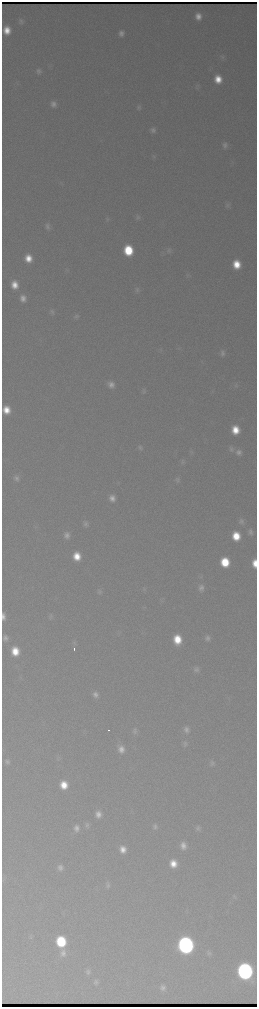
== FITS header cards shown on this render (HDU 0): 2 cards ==
NAXIS1  =                  510 / length of data axis 1
NAXIS2  =                 2010 / length of data axis 2

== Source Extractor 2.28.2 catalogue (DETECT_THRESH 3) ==
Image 510 x 2010 px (HDU 0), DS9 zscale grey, zoomed out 1/2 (1 PNG px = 2 x 2 image px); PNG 259 x 1009 px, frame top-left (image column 2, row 2010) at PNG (2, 2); no overlay
Background 3080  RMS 38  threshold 113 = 3 sigma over >= 5 px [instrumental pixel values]
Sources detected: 91; all 91 listed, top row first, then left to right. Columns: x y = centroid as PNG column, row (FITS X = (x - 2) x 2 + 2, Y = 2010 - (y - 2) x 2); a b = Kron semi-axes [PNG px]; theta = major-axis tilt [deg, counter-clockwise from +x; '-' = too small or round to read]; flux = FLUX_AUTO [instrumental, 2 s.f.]
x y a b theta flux
198 16 8 7 - 7.8e+04
21 21 7 6 - 2.4e+04
7 30 7 6 - 1.1e+05
121 33 7 6 - 4.1e+04
223 57 7 5 -73 1.7e+04
38 71 7 6 - 2.8e+04
218 79 8 7 - 1.5e+05
197 86 8 5 -72 1.6e+04
53 104 7 6 - 4.5e+04
138 107 7 6 - 2.2e+04
153 130 7 6 - 3.1e+04
225 145 7 6 - 3.5e+04
154 156 7 5 -52 1.6e+04
228 205 8 6 -54 2.2e+04
138 217 7 6 - 2.2e+04
107 219 6 6 - 1.6e+04
48 226 8 6 -78 3.1e+04
128 250 8 7 - 4.1e+05
169 250 8 7 - 2.6e+04
28 258 7 6 - 1.3e+05
237 264 8 7 - 2.0e+05
67 270 5 3 - 1.0e+04
15 285 8 7 - 1.2e+05
137 290 7 6 - 2.1e+04
23 298 8 7 - 6.6e+04
52 312 8 5 -85 2.1e+04
76 317 7 6 - 2.0e+04
222 353 8 6 -84 3.1e+04
111 384 8 7 - 5.8e+04
236 385 7 4 -82 1.5e+04
144 391 7 6 - 2.1e+04
6 410 7 6 - 1.1e+05
235 430 8 7 - 1.8e+05
140 448 7 6 - 2.4e+04
231 449 9 7 -69 3.1e+04
191 452 7 4 -72 1.4e+04
239 452 9 8 - 4.6e+04
183 462 7 6 - 1.8e+04
16 478 8 7 - 3.6e+04
177 480 8 6 -77 2.5e+04
112 498 7 6 - 6.4e+04
241 521 8 7 - 3.2e+04
86 524 8 7 - 3.1e+04
250 532 7 6 - 3.2e+04
67 535 8 7 - 4.6e+04
236 536 8 7 - 2.3e+05
77 556 8 7 - 1.7e+05
225 562 8 7 - 3.3e+05
255 563 8 4 -88 1.2e+05
201 588 10 7 -88 4.7e+04
144 589 7 4 -26 1.3e+04
99 592 8 6 89 2.2e+04
162 601 4 2 - 7.5e+03
4 616 7 3 -89 4.3e+03
51 616 7 6 - 1.9e+04
5 638 5 5 - 5.6e+03
207 638 7 6 - 3.4e+04
177 639 8 7 - 2.3e+05
74 643 8 5 -82 1.9e+04
74 649 2 1 - 1.1e+04
15 651 8 7 - 1.9e+05
196 669 8 7 - 3.1e+04
95 694 7 6 - 4.2e+04
109 730 3 1 - 1.9e+04
186 730 8 7 - 4.4e+04
135 731 8 6 -79 2.5e+04
185 744 7 6 - 2.4e+04
121 749 9 7 -70 7.6e+04
7 762 5 4 - 2.8e+04
212 763 7 6 - 2.5e+04
64 785 7 7 - 1.6e+05
98 814 7 6 - 6.4e+04
87 825 7 6 - 2.4e+04
155 826 8 6 -74 2.8e+04
76 828 8 6 -86 5.0e+04
198 828 7 6 - 2.5e+04
183 846 8 6 -80 6.3e+04
123 849 8 7 - 8.9e+04
173 864 7 6 - 1.3e+05
60 868 7 6 - 4.0e+04
107 885 8 7 - 2.6e+04
234 896 7 6 - 1.8e+04
31 938 5 4 - 1.1e+04
61 941 8 7 - 5.8e+05
186 945 9 8 - 5.7e+06
63 953 10 8 87 5.6e+04
209 953 7 6 - 2.2e+04
88 971 7 6 - 2.7e+04
245 971 9 8 - 5.2e+06
96 982 7 6 - 2.6e+04
163 988 8 7 - 4.1e+04
At the frame edge (FLAGS 8, measured only in part): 1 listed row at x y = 255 563